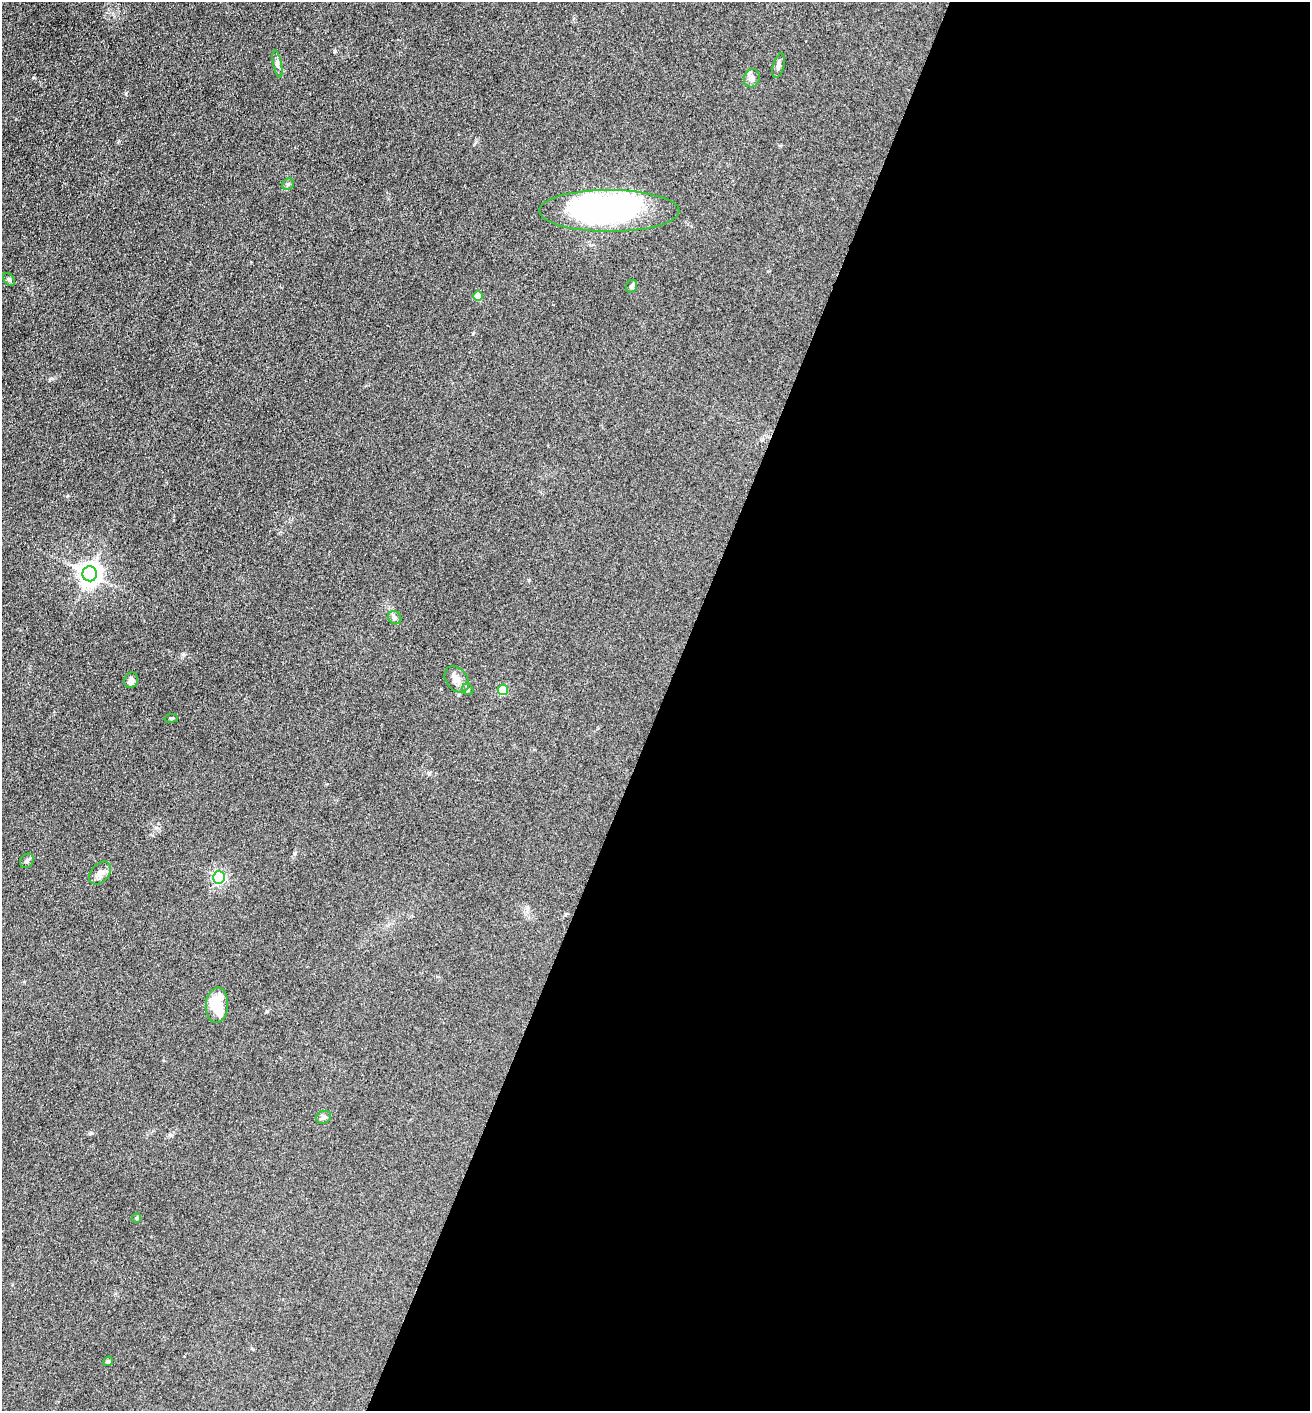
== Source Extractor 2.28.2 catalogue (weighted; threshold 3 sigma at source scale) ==
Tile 12 of 4 x 4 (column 4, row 3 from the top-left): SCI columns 4067-5374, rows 1409-2817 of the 5651 x 5636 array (HDU 1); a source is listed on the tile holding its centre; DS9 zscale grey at full resolution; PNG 1312 x 1413 px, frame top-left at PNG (2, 2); each listed source drawn as its Kron ellipse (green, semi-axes under 4 px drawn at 4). Shown black and unused: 50% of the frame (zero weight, under 3 of 5 exposures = <1% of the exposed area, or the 3 px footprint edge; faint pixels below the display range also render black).
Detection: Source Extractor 2.28.2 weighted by HDU 2 'WHT'; one run over the whole footprint, this tile lists its part. Background 0.151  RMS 0.0098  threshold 0.0443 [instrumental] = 3 sigma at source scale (4.5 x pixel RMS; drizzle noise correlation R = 1.50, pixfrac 1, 0.05/0.05 arcsec/px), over >= 5 px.
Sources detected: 24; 1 inside a brighter object's white glare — neither listed nor drawn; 1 inside a brighter listed object's ellipse — not listed separately; the other 22 listed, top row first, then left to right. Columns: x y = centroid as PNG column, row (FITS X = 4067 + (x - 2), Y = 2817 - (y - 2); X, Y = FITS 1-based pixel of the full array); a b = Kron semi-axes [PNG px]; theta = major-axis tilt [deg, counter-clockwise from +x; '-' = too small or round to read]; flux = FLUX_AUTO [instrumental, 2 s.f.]
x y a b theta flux
277 64 14 3 -78 2.8
778 66 13 5 75 3.1
752 78 9 8 - 4.3
288 184 6 5 - 1.8
609 211 70 21 0 260
9 279 7 5 -52 1.5
632 286 7 5 64 2
478 296 5 4 - 14
90 574 7 7 - 710
395 618 7 6 - 2.6
457 679 14 10 -52 6.8
131 680 8 6 63 4.5
468 689 6 5 - 1.5
503 690 5 5 - 36
171 718 7 3 8 1.1
27 861 8 6 54 2.4
100 873 13 8 47 5.8
219 877 6 6 - 160
217 1005 18 11 86 29
324 1117 8 6 29 2.5
137 1218 5 4 - 1.1
108 1361 5 4 - 1.3
Unlisted compact peaks at least as high as the median listed source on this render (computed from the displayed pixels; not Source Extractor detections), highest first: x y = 126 93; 67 496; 529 580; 183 654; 91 1133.